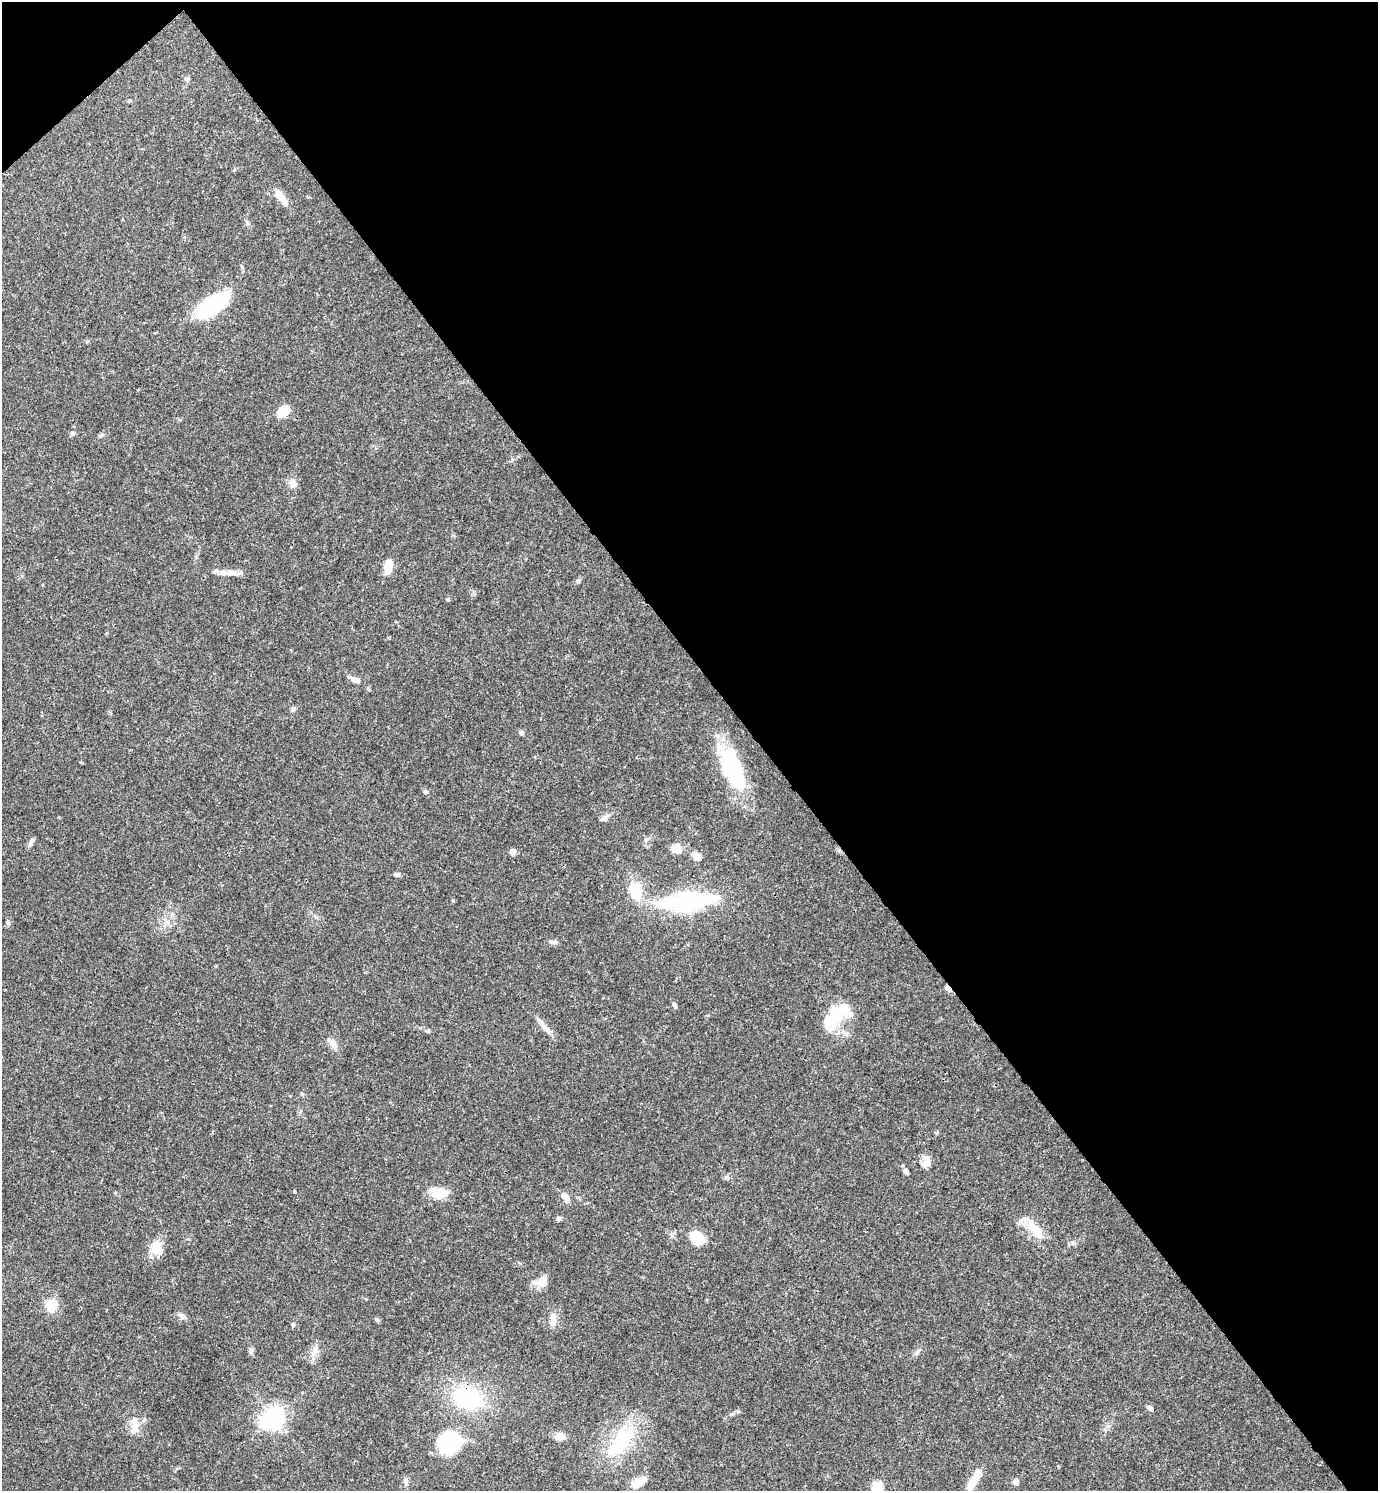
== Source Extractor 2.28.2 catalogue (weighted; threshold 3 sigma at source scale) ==
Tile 3 of 4 x 4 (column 3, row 1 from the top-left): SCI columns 3050-4425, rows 4469-5957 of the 5958 x 5961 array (HDU 1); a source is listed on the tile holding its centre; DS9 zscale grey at full resolution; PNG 1380 x 1493 px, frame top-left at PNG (2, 2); no overlay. Shown black and unused: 46% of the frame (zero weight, under 3 of 4 exposures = <1% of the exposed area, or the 3 px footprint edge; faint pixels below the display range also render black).
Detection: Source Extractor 2.28.2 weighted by HDU 2 'WHT'; one run over the whole footprint, this tile lists its part. Background 0.0392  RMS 0.0026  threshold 0.0116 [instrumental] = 3 sigma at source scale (4.5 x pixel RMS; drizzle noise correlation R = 1.50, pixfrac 1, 0.05/0.05 arcsec/px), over >= 5 px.
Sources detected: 63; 3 inside a brighter object's white glare — not listed; the other 60 listed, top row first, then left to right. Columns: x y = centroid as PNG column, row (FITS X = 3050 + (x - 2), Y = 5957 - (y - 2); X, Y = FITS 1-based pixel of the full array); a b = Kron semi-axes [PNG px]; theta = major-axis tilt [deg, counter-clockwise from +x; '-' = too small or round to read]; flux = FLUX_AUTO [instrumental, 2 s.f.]
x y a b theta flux
187 79 9 4 45 0.5
281 197 19 8 -54 3.4
247 223 6 4 -71 0.42
212 304 32 14 37 23
283 411 12 8 41 5.1
72 433 5 5 - 0.73
293 483 11 9 -46 1.6
388 567 14 7 77 4
229 573 27 7 3 2.4
447 600 5 3 - 0.3
354 679 20 6 -25 1.7
293 709 6 6 - 0.53
521 733 6 5 - 0.63
732 768 49 20 -66 22
605 818 10 7 29 1
646 840 6 5 - 0.53
31 843 12 5 67 0.76
677 849 8 6 6 5.5
512 852 7 7 - 1
697 856 12 9 -37 1.7
397 874 7 5 5 0.6
635 891 19 13 -76 7.3
686 901 64 19 6 30
8 922 6 4 -72 0.37
553 942 11 5 -17 0.69
948 988 9 5 -47 1.4
674 1005 7 5 -45 0.57
834 1018 29 18 54 10
544 1026 24 6 -50 2
427 1031 6 4 1 0.39
332 1043 18 7 -56 1.8
302 1094 5 5 - 0.31
927 1161 12 9 -87 2.6
906 1171 6 5 - 0.81
440 1193 21 13 -11 4.4
565 1196 11 6 -50 2.1
558 1219 6 5 - 0.71
1034 1229 31 11 -44 5.4
697 1238 15 10 -37 6.4
156 1248 18 16 90 4
542 1282 13 10 22 4.1
52 1306 12 11 - 5.1
182 1316 10 8 -41 1.1
553 1318 18 7 81 2.2
377 1320 5 5 - 0.46
293 1325 6 4 69 0.4
251 1351 9 6 89 0.66
315 1351 19 7 74 1.8
467 1397 27 20 -27 24
1150 1408 7 5 -45 0.89
273 1417 8 8 - 110
135 1427 21 11 71 3.1
560 1436 11 10 - 1.8
621 1441 50 24 54 17
448 1443 25 21 9 18
974 1480 24 7 60 5.3
405 1481 13 5 -83 0.75
638 1482 17 8 37 3.7
1015 1482 6 6 - 1.3
877 1486 6 5 - 11
Overlapping masked pixels (flux is a lower limit): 2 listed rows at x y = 948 988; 467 1397
Unlisted compact peaks at least as high as the median listed source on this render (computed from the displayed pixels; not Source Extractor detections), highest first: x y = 426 792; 294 1191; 672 1236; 732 1414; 242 267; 453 900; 578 581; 1108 1426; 102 434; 1073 1243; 80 762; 917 1352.